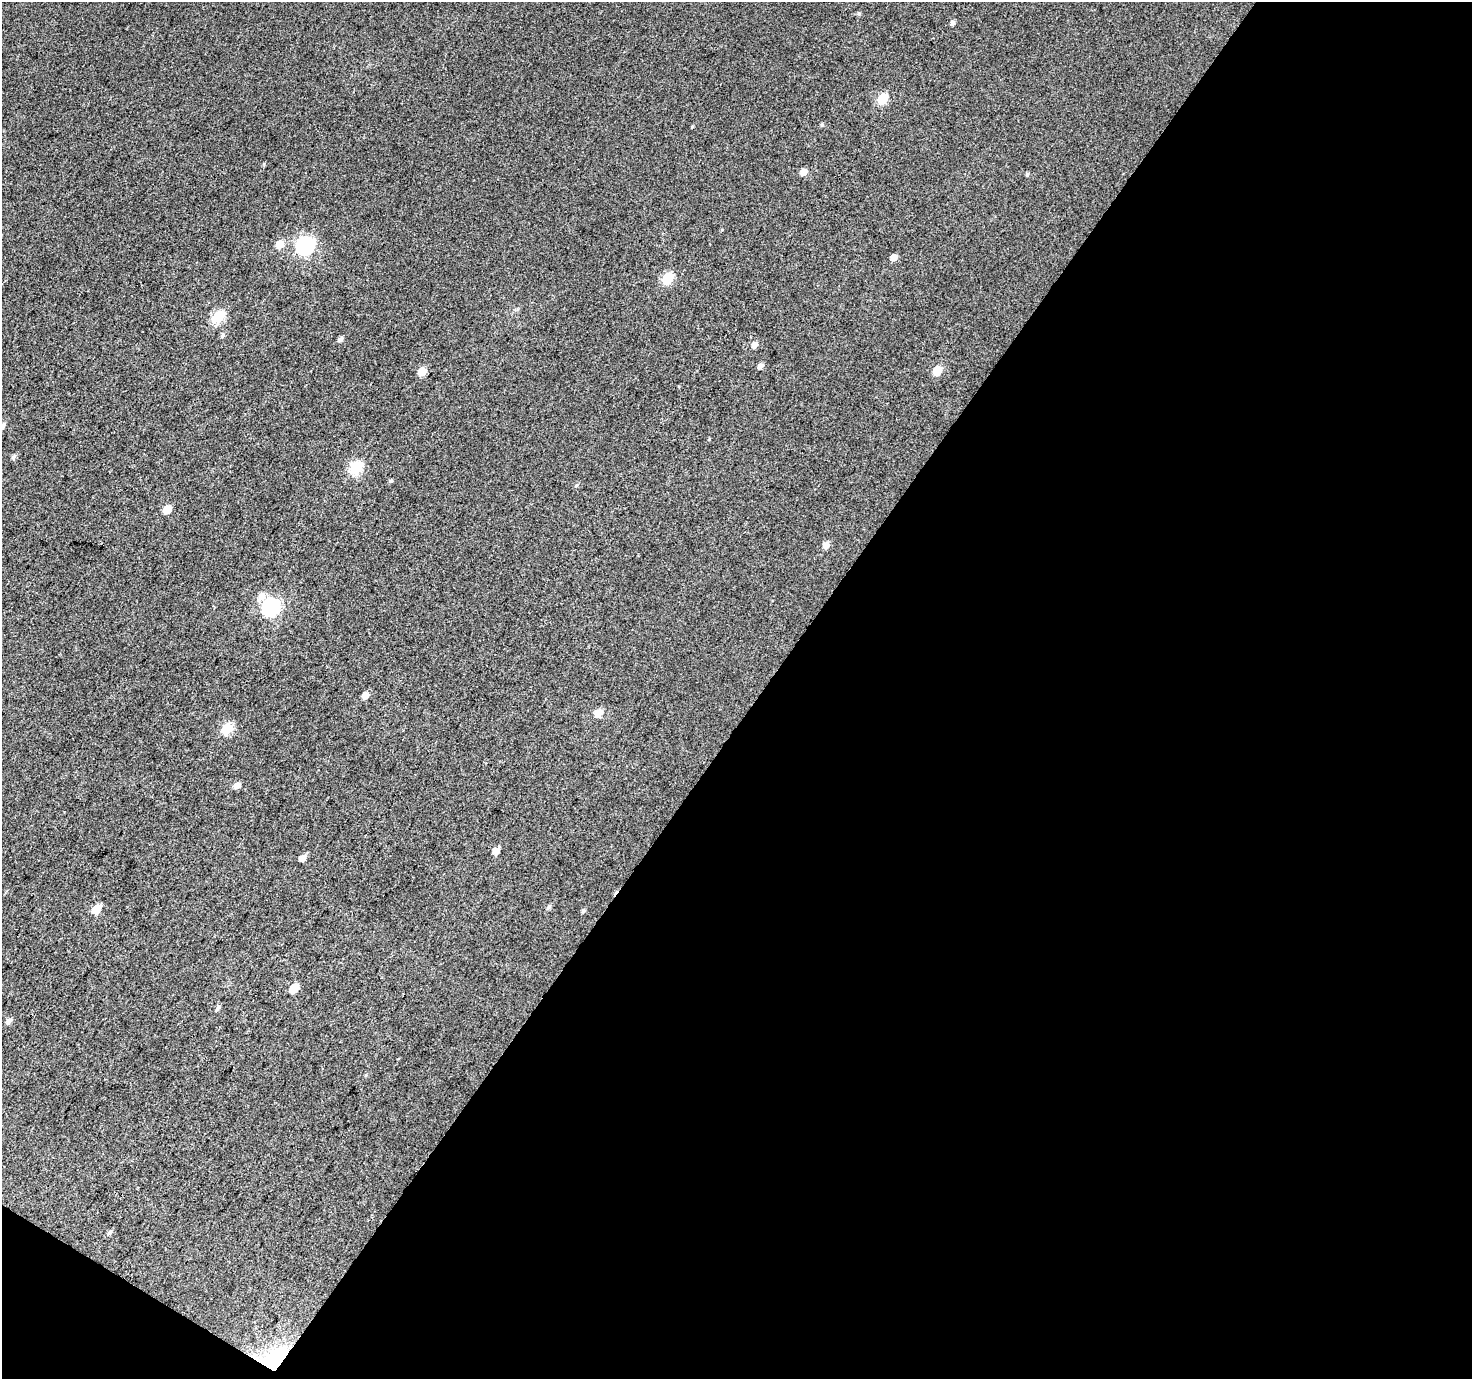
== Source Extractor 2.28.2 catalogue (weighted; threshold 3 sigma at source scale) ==
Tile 4 of 2 x 2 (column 2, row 2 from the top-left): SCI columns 1472-2941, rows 118-1494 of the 2942 x 2970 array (HDU 1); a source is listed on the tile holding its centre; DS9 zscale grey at full resolution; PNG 1474 x 1381 px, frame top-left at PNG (2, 2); no overlay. Shown black and unused: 49% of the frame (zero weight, under 3 of 4 exposures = <1% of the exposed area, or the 3 px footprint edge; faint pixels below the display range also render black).
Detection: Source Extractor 2.28.2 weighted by HDU 2 'WHT'; one run over the whole footprint, this tile lists its part. Background 0.0404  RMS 0.011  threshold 0.0493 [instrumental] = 3 sigma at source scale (4.5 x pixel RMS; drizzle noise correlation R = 1.50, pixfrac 1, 0.0396/0.0396 arcsec/px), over >= 5 px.
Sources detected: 43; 1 cosmic-ray / hot-pixel residue — not listed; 1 inside a brighter listed object's ellipse — not listed separately; the other 41 listed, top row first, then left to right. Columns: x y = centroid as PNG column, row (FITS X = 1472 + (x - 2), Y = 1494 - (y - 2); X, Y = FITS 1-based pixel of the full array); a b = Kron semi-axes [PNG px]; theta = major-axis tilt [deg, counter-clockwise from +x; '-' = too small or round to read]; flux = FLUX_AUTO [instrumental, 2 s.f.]
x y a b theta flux
859 13 5 4 - 1.5
953 23 5 4 - 3.2
882 99 6 5 - 53
822 125 5 4 - 1.4
692 127 4 3 - 0.92
804 172 6 5 - 8.1
1027 174 5 4 - 1.7
280 244 6 5 - 15
305 245 7 7 - 290
893 257 5 5 - 7.4
668 278 6 6 - 59
218 316 6 5 - 90
223 335 6 5 - 2.4
341 339 6 4 53 3.5
754 345 6 5 - 6.3
760 366 6 4 38 4.8
937 370 6 5 - 31
422 371 6 5 - 19
3 426 6 4 67 3.4
13 457 7 5 57 2.7
355 468 6 6 - 100
390 481 5 5 - 1.5
576 485 6 4 29 1.7
167 509 6 5 - 18
826 545 6 5 - 7.1
261 596 10 8 62 8
271 607 7 7 - 260
365 695 6 5 - 8.3
598 713 11 9 15 6.8
227 729 6 5 - 65
237 785 6 5 - 7
496 851 6 5 - 8.7
302 858 6 5 - 9.2
549 907 7 4 59 2.2
96 909 6 5 - 32
583 910 6 4 50 1.9
294 988 6 5 - 31
218 1008 7 5 52 2.4
9 1021 7 5 47 4.6
110 1232 8 4 54 2.4
277 1360 33 21 46 64
Overlapping masked pixels (flux is a lower limit): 1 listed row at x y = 277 1360
Isophote crosses this tile's border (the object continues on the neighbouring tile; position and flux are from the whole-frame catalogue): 1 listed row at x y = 3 426
Unlisted compact peaks at least as high as the median listed source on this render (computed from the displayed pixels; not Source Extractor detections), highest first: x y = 264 164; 709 439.